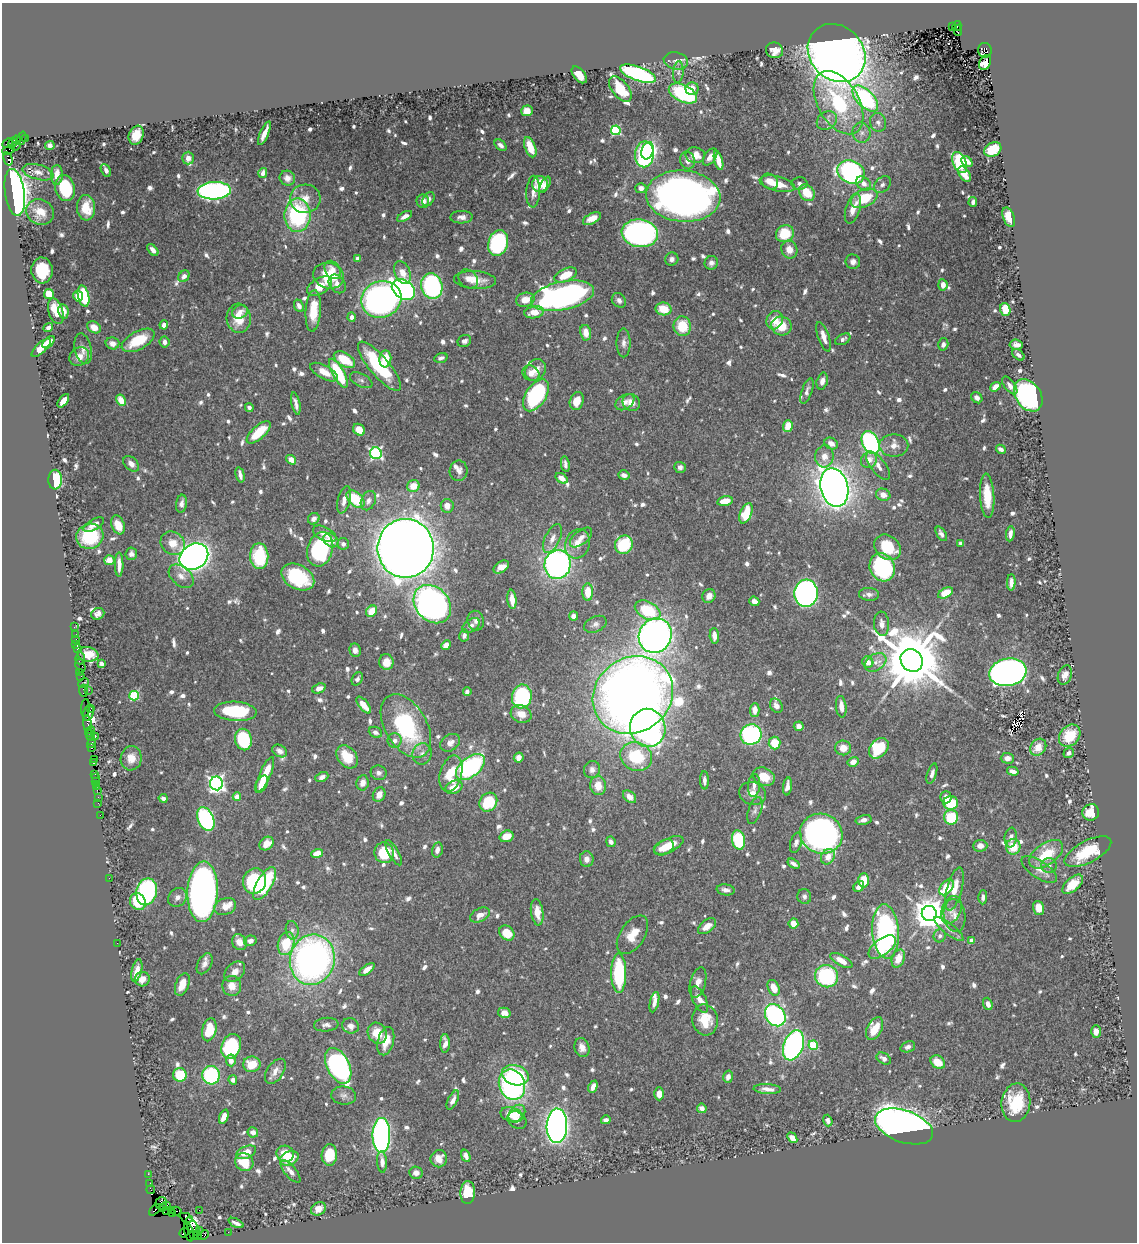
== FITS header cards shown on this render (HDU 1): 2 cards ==
NAXIS1  =                 1135
NAXIS2  =                 1240

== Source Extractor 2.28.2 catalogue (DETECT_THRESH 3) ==
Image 1135 x 1240 px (HDU 1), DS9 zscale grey, 1 PNG px = 1 image px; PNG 1139 x 1244 px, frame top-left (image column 1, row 1240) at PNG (2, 3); each listed source drawn as its Kron ellipse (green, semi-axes under 4 px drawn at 4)
Background 0.65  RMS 0.0092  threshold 0.0275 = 3 sigma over >= 5 px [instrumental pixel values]
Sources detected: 897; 2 with non-positive FLUX_AUTO (blend fragments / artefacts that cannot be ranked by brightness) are neither listed nor drawn; of the other 895, the 500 brightest by FLUX_AUTO listed and drawn (395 fainter detections omitted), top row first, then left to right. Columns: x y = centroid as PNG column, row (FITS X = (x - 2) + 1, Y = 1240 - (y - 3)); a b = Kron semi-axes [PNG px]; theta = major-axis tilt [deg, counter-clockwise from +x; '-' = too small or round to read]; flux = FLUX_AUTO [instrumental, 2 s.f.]
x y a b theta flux
952 26 3 2 - 84
957 26 5 3 - 210
958 30 5 2 - 99
775 50 9 7 -18 5.8
985 50 7 7 - 680
837 53 31 26 -46 860
676 61 12 8 -12 3.3
985 63 8 5 69 2.4
678 72 11 5 85 2.3
638 74 19 7 -19 130
579 75 10 5 -50 10
620 89 15 8 -51 16
692 89 6 6 - 5.6
683 93 15 8 -27 59
865 99 16 8 -46 100
838 103 34 20 -60 64
527 111 6 5 - 9.1
827 120 11 8 32 3.7
878 122 9 8 - 3.2
616 130 5 5 - 61
264 133 13 4 66 4.8
861 133 10 9 - 4.3
136 135 10 7 69 10
22 138 7 4 73 110
26 138 3 2 - 27
16 140 5 4 - 170
7 143 5 3 - 45
12 143 5 4 - 120
50 145 5 4 - 2.2
501 145 7 4 -43 2.6
16 146 5 3 - 150
530 147 11 5 -69 11
993 149 9 6 28 20
8 150 7 3 21 23
648 151 9 6 72 68
644 154 13 9 88 130
695 155 10 7 -8 7.7
710 157 10 5 54 4.5
188 158 6 6 - 3.2
8 159 7 3 -75 74
687 160 9 7 -75 4.6
718 160 10 4 -76 7.7
967 162 6 4 -41 3.8
960 163 11 6 -67 37
106 170 7 4 -62 2.5
38 172 16 7 -15 3.9
851 172 14 11 -26 150
263 173 5 4 - 3.3
964 174 8 5 -58 7.1
57 175 10 6 89 6.3
287 178 8 7 - 3.6
770 181 9 7 -36 6.8
799 183 8 6 -3 2.3
863 183 8 6 -39 4
540 184 8 7 - 12
777 184 18 7 -14 12
545 185 9 4 63 3
882 185 9 7 45 2.5
65 188 13 9 -77 39
641 188 5 5 - 3.3
214 191 16 9 3 180
15 192 23 10 -82 320
533 192 16 7 87 4.3
807 193 9 7 -50 15
683 196 37 25 -4 440
864 198 14 8 25 25
305 199 15 14 - 8.1
428 199 7 5 58 2.4
423 201 6 6 - 4.3
973 202 5 3 - 2.6
86 208 13 9 -86 13
853 208 15 7 73 8.4
40 212 14 12 -26 9.8
297 215 17 13 -89 69
405 216 8 4 29 3.5
461 217 11 6 1 3.3
1009 217 10 5 -69 10
592 219 10 5 30 7.4
640 233 18 14 -8 190
785 234 9 8 - 23
498 243 13 10 72 76
789 249 9 8 - 6.5
153 250 7 4 -48 3.2
357 258 4 4 - 2.6
672 259 7 6 - 2.4
853 262 7 7 - 3.1
711 263 7 6 - 2.6
42 270 13 10 -87 23
333 270 10 7 -56 4.7
403 273 12 7 -65 7.3
566 275 12 6 24 14
184 276 6 5 - 3.5
329 276 16 12 -16 22
468 279 10 8 -40 4.2
475 280 21 9 -4 9
337 284 10 7 -53 5.1
943 285 5 4 - 4.7
320 286 13 8 31 12
432 286 13 10 -74 120
403 289 13 9 -35 220
49 294 5 5 - 23
78 296 5 5 - 6.9
84 296 11 5 -77 37
563 296 32 14 12 240
381 299 20 18 22 280
525 300 9 7 13 8.4
619 300 8 6 -49 2.5
299 306 6 4 -66 3
664 309 8 6 -13 13
1005 310 6 5 - 15
56 311 13 7 -73 13
63 311 7 5 -79 3.6
313 311 21 7 86 17
240 312 8 6 24 4.7
534 312 10 6 9 9.1
351 317 4 4 - 2.9
239 318 14 12 -86 14
775 320 9 8 - 8.3
164 325 4 4 - 3.1
682 326 10 9 - 19
781 326 10 9 - 14
48 327 5 4 - 2.4
94 327 7 5 -31 6.5
586 333 8 5 -80 6.5
824 337 15 5 -71 6.2
843 339 8 5 29 2.3
138 340 18 9 28 23
464 341 7 6 - 2.4
49 342 7 4 43 7.2
165 342 5 5 - 3.1
112 343 7 6 - 4
624 343 14 7 90 3.3
943 344 6 5 - 2.6
1016 345 7 5 -5 2.8
41 348 12 5 43 11
83 349 15 8 -77 4.3
1018 355 7 4 -43 2.2
79 357 10 9 - 5.7
441 358 7 4 17 2.2
385 359 8 6 86 15
344 360 12 6 -31 19
379 366 31 10 -50 52
535 370 12 9 50 6.6
324 372 15 6 -28 8.3
338 373 16 6 -61 40
531 373 9 7 -35 4.8
361 380 12 6 -26 2.5
822 381 8 5 75 3.8
1010 386 10 5 -53 3.6
995 387 5 4 - 6.9
807 391 13 5 70 2.6
536 395 18 10 57 85
1028 395 17 12 -56 190
977 398 6 5 - 3
121 400 6 4 -59 8.9
63 401 8 4 52 7.4
577 401 9 7 73 8.9
625 402 10 7 34 4.4
631 402 9 8 - 5.5
296 404 11 4 -78 2.9
249 408 4 4 - 2.5
788 426 6 5 - 10
359 430 6 5 - 11
259 432 15 6 42 21
831 443 7 5 -30 4.1
871 443 12 8 -63 130
894 445 14 11 0 6.2
1001 449 5 3 - 2.8
376 453 6 5 - 110
824 456 11 9 83 5.9
291 460 5 4 - 8.4
869 460 8 7 - 6
131 464 9 6 -46 3.8
565 464 8 3 -80 2.2
878 466 17 7 -53 5.3
680 467 6 5 - 2.3
459 471 10 9 - 4
240 475 8 3 -76 3
624 475 5 4 - 3.5
562 478 6 4 -36 5.9
55 480 10 7 87 24
413 486 6 6 - 10
834 488 19 13 -76 800
883 495 7 6 - 6.2
987 496 22 7 -86 17
356 499 10 6 -42 29
344 500 14 6 76 5.6
368 501 10 7 67 3.9
725 501 8 5 11 9.1
181 504 9 5 81 3.3
447 506 7 6 - 5
746 513 11 6 68 21
314 519 6 5 - 2.4
94 525 11 5 29 4.5
118 525 10 6 -67 11
325 534 12 6 -26 5.6
941 534 8 4 -58 2.9
1010 534 7 4 83 3.2
90 536 14 12 23 35
552 538 15 7 64 5.4
581 538 13 6 39 4.1
331 540 8 6 -39 5.9
173 543 13 11 -38 9
961 543 4 4 - 2.3
343 544 6 6 - 2.5
577 544 15 12 70 9.6
624 545 9 8 - 34
888 547 14 11 -39 21
406 548 29 28 - 1700
320 549 17 12 73 80
131 554 6 6 - 2.7
259 556 13 9 -89 37
194 557 15 12 33 660
109 560 5 5 - 7.1
119 564 12 4 -89 5
558 564 14 13 - 210
501 567 8 5 32 6.2
882 567 14 12 -63 68
181 576 14 9 -41 5.1
298 577 17 12 -28 44
1011 582 8 4 90 3.6
588 592 9 5 90 12
806 593 13 12 - 260
946 593 8 4 28 15
869 594 10 6 -5 2.7
709 596 7 6 - 4.5
512 599 10 4 -84 7.7
754 601 5 4 - 3.3
432 604 21 16 -47 350
648 610 14 8 -27 30
372 611 6 5 - 13
98 614 7 5 23 2.8
573 616 4 4 - 4
476 621 10 8 -78 2.9
595 624 12 7 25 2.5
882 624 12 7 -86 4
471 626 10 6 34 2.8
74 627 3 2 - 6.7
75 634 2 2 - 6.8
464 636 6 5 - 2.5
655 636 18 16 58 420
714 636 8 4 -86 5.7
76 639 2 2 - 13
76 644 2 2 - 11
446 645 5 4 - 5
77 649 3 3 - 57
355 650 7 6 - 3.1
88 654 10 7 -10 8.1
80 658 6 4 75 34
912 660 12 10 -52 6900
386 662 8 7 - 6.8
868 662 6 5 - 6.2
876 662 12 8 33 4.6
101 664 4 4 - 2.5
80 666 7 4 -72 110
80 672 2 2 - 4
1008 672 19 13 10 400
1065 675 10 7 68 5.1
81 676 2 2 - 31
357 679 7 5 57 2.2
84 683 6 3 41 91
319 688 7 4 20 3.6
89 690 2 2 - 20
83 691 6 3 -87 94
467 692 4 4 - 2.5
633 695 42 37 37 860
134 696 5 4 - 42
522 696 12 10 80 74
364 705 10 4 -51 9.2
776 706 7 5 -60 3.2
841 707 11 5 -84 6
85 708 9 3 87 86
91 708 3 2 - 64
755 710 7 4 89 5.9
235 711 21 9 -4 44
88 713 8 5 75 76
521 714 10 8 -24 8.3
88 724 9 3 -80 140
406 726 35 21 -59 70
799 726 5 4 - 3
648 728 19 17 -81 200
90 731 5 3 - 94
375 732 7 5 -24 2.3
90 735 5 4 - 110
751 735 10 10 - 98
95 736 4 3 - 67
1070 736 12 9 49 20
243 739 11 8 -78 44
395 741 7 7 - 3.2
91 743 5 3 - 78
450 743 11 8 34 4.5
774 743 6 6 - 15
1038 747 9 7 53 9.1
91 748 3 2 - 25
843 748 8 7 - 7.5
879 748 11 8 51 34
280 751 8 5 -32 3.2
1069 753 5 4 - 2.8
422 754 11 9 73 4.3
636 756 16 14 -19 31
347 757 13 9 -51 18
519 757 5 4 - 4.4
131 758 12 10 81 6.3
1007 758 7 5 -1 3.5
94 759 2 2 - 14
853 762 5 4 - 4.8
93 763 3 2 - 29
470 767 17 9 39 98
592 770 8 8 - 3.3
1013 771 6 4 -15 3.9
379 773 8 7 - 2.6
95 774 3 2 - 34
265 774 19 5 67 16
451 774 19 11 75 20
932 774 10 4 72 2.9
322 777 7 4 24 2.9
764 777 11 9 -27 13
96 778 4 2 - 30
704 780 9 4 -88 3.1
96 781 3 2 - 37
216 783 7 6 - 220
362 783 8 6 80 4.4
262 784 9 5 64 7.7
754 785 11 6 86 3.2
96 786 3 2 - 51
598 786 9 8 - 8.2
787 786 9 4 83 3.9
454 787 9 6 24 10
97 790 2 2 - 31
752 793 13 11 -18 6.1
379 795 7 6 - 5.2
98 797 2 2 - 19
237 797 4 4 - 8.5
630 797 7 5 -42 4.1
946 797 6 5 - 3.2
163 798 4 3 - 2.5
488 802 10 8 52 31
98 803 2 2 - 19
950 803 7 6 - 23
755 810 14 6 71 2.6
1091 812 8 8 - 16
100 815 2 2 - 13
951 817 7 7 - 28
206 819 12 8 -67 100
863 820 8 5 13 2.6
821 834 21 20 - 320
506 836 7 5 18 9.3
1011 838 10 6 83 3.5
738 840 10 6 -79 36
611 842 5 4 - 2.8
796 843 10 5 72 2.6
267 844 8 6 40 6.4
669 845 16 7 24 13
980 846 7 6 - 3.6
664 847 10 7 27 8.2
1013 847 8 7 - 13
437 850 7 5 78 3.7
1088 852 26 11 28 28
317 853 6 4 16 8.6
384 853 10 9 - 27
394 853 14 5 -60 4.1
1046 854 19 11 35 20
828 857 8 6 60 6.2
587 859 8 7 - 3.5
794 864 7 4 -33 3
1049 865 7 7 - 2.5
1039 870 20 9 -33 6.2
109 878 2 2 - 31
864 880 7 5 89 13
254 881 13 11 73 70
265 884 18 7 60 40
1073 884 12 6 42 12
859 886 6 4 50 4.7
946 887 9 5 50 21
954 889 22 7 75 10
726 890 9 5 -9 3
147 892 13 10 77 99
203 892 30 15 88 410
804 896 7 6 - 2.3
177 897 10 8 45 3.5
983 897 7 4 89 2.3
138 902 9 7 -60 23
225 907 11 8 21 6.9
1039 908 7 5 -71 7.6
951 910 15 9 68 5.5
537 912 13 6 -82 8.8
929 913 7 7 - 1400
480 915 10 6 26 5.6
955 915 16 11 -81 6.4
793 923 5 5 - 7.8
707 926 10 6 37 6.3
949 929 18 5 -38 3.9
292 930 9 6 -81 2.3
885 931 27 13 -85 120
507 933 8 6 -43 15
632 935 21 12 56 11
940 936 6 6 - 2.4
250 941 6 5 - 3.2
971 941 4 4 - 7.8
239 942 8 7 - 6
117 943 2 2 - 5.4
286 943 11 8 75 22
882 947 16 8 37 16
898 959 9 6 69 9.4
312 960 25 22 75 270
841 961 12 5 -30 6.9
205 964 11 6 62 3.5
367 969 9 4 38 5.2
137 971 11 5 77 5.2
235 972 12 8 44 4.7
619 973 20 7 -90 50
827 976 12 11 - 62
142 979 7 7 - 6.7
698 982 16 8 75 5.8
182 984 12 6 69 8.7
232 986 10 9 - 6.7
774 988 8 5 -66 11
700 1000 14 6 -64 5.3
654 1002 10 4 77 3.3
988 1004 6 4 -72 4
504 1013 6 5 - 5
775 1015 12 9 -54 120
705 1020 15 12 -77 16
326 1025 12 7 6 3.1
350 1026 8 7 - 3.8
875 1029 12 7 63 13
209 1030 12 7 76 22
1096 1031 6 5 - 3.4
377 1033 11 9 -65 11
386 1041 14 8 75 9.9
445 1043 9 5 89 5.1
793 1045 16 9 70 180
813 1045 5 4 - 31
231 1046 13 9 68 59
908 1047 7 5 21 2.3
582 1048 9 7 -71 4.7
884 1059 8 5 -30 3.3
231 1060 6 5 - 4.9
938 1062 8 6 -39 10
252 1064 9 8 - 12
338 1066 19 11 -63 220
275 1071 14 8 56 4.8
180 1075 7 7 - 21
211 1075 9 8 - 61
515 1075 14 10 -17 41
728 1077 6 4 74 3.2
233 1080 4 4 - 3.1
512 1085 16 13 -68 170
593 1087 6 4 65 4.7
767 1089 13 5 -3 4.4
659 1094 6 5 - 6.1
344 1095 12 9 -4 3.5
453 1100 10 5 64 3.5
1016 1103 19 14 83 27
702 1108 5 4 - 2.8
511 1114 11 7 -15 9.1
517 1114 10 7 53 8
224 1117 7 4 69 6.2
517 1120 10 8 -35 3.8
606 1120 5 4 - 2.7
828 1121 6 4 -70 2.6
557 1126 17 10 88 540
904 1126 30 16 -19 540
253 1132 5 5 - 3
381 1135 17 9 89 200
792 1138 6 4 -50 4.3
246 1152 10 6 23 8
285 1154 8 8 - 9.3
329 1155 10 7 85 16
466 1156 6 4 -70 2.8
289 1158 9 7 23 16
439 1159 8 8 - 7
244 1162 9 8 - 18
382 1162 11 5 -87 3.8
290 1171 14 5 -51 4.1
416 1173 6 6 - 3.4
148 1174 2 2 - 17
150 1183 3 2 - 22
151 1190 4 2 - 29
468 1192 11 7 87 17
161 1203 6 6 - 120
166 1206 4 3 - 73
162 1208 3 3 - 200
318 1209 8 6 34 5.7
155 1210 7 2 43 41
167 1210 2 2 - 21
171 1210 4 2 - 56
199 1210 2 2 - 9.7
176 1211 5 4 - 71
173 1213 4 3 - 35
186 1218 7 3 -24 28
236 1223 8 3 -25 2.5
193 1227 10 5 -57 560
199 1230 2 2 - 270
189 1232 10 3 -74 230
228 1232 2 2 - 8.6
184 1233 5 3 - 100
194 1234 3 2 - 28
198 1235 4 2 - 27
203 1235 6 4 26 79
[395 fainter detections neither listed nor drawn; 2 non-positive-flux detections neither listed nor drawn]